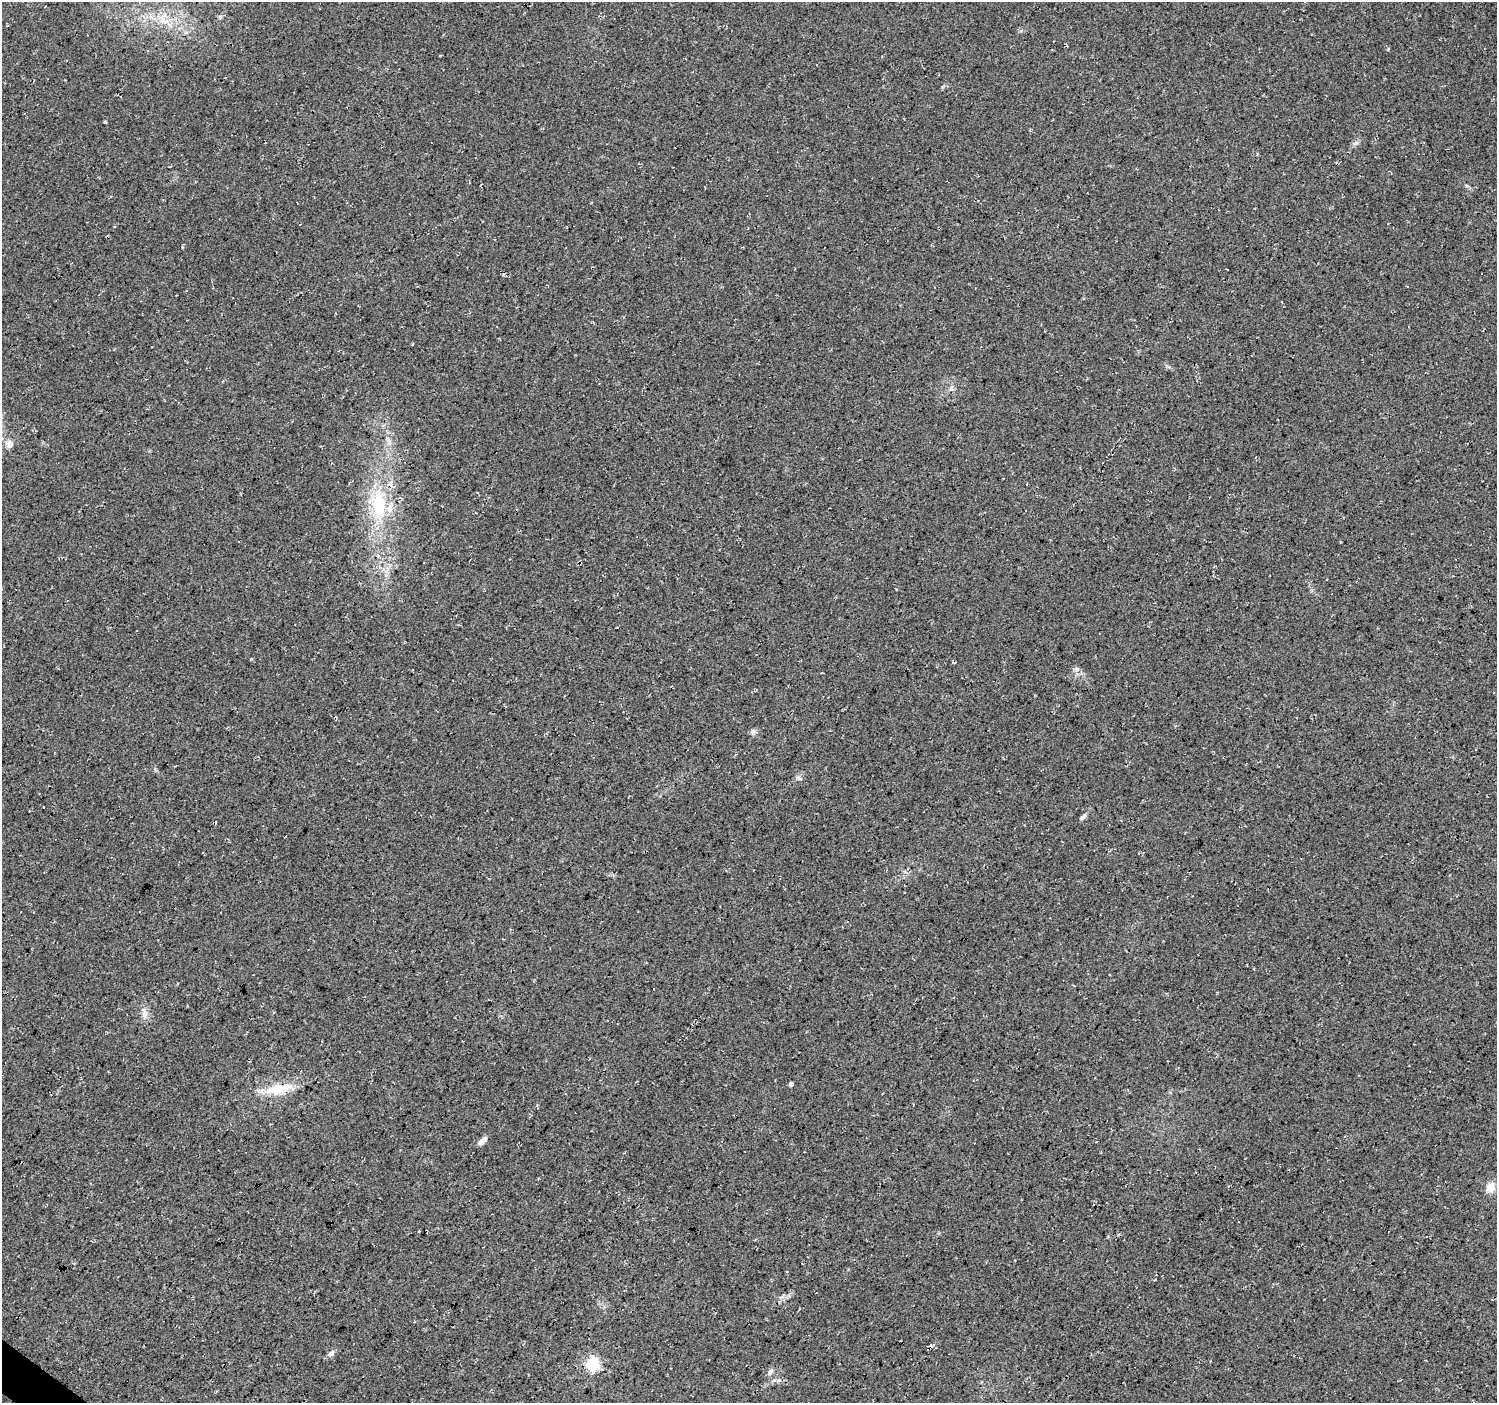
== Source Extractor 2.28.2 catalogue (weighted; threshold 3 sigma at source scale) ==
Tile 7 of 4 x 4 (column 3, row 2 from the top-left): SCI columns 2990-4484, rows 2975-4375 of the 5985 x 6016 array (HDU 1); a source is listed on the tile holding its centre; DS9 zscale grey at full resolution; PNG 1499 x 1405 px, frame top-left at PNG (2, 2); no overlay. Shown black and unused: <1% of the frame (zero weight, under 3 of 4 exposures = <1% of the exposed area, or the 3 px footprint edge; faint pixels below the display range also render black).
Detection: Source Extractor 2.28.2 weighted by HDU 2 'WHT'; one run over the whole footprint, this tile lists its part. Background 0.05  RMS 0.0084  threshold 0.0379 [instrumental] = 3 sigma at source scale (4.5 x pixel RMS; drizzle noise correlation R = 1.50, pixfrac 1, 0.0396/0.0396 arcsec/px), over >= 5 px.
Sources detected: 16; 1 inside a brighter listed object's ellipse — not listed separately; the other 15 listed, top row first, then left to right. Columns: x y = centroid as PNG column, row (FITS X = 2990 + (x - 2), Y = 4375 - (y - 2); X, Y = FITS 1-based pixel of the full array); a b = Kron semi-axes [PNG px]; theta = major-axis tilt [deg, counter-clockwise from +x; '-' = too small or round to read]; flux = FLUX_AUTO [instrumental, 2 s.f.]
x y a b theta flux
105 122 5 3 - 0.82
1356 143 8 4 37 1.9
1282 302 3 2 - 0.56
10 444 12 9 66 4.3
379 504 40 23 -86 55
753 732 8 6 -87 2.4
1083 817 9 5 40 2.4
145 1014 15 7 87 5.2
791 1084 5 4 - 1.8
278 1089 35 12 10 23
482 1141 11 5 43 4.4
1490 1187 13 10 73 7.3
331 1353 11 6 43 3.1
592 1364 6 6 - 100
770 1372 9 6 47 2.7